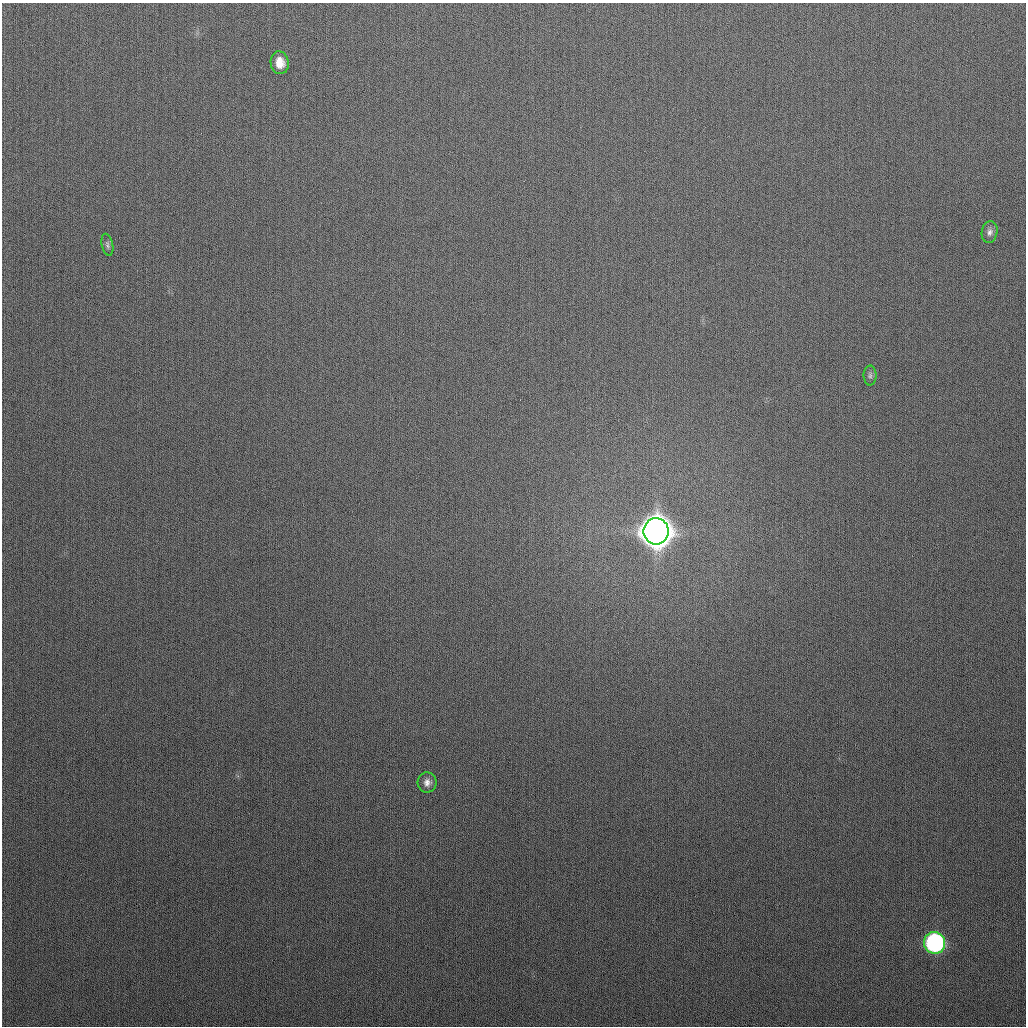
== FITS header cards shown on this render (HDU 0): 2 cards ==
NAXIS1  =                 1024
NAXIS2  =                 1024

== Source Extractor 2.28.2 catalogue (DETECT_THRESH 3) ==
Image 1024 x 1024 px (HDU 0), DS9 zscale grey, 1 PNG px = 1 image px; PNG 1028 x 1028 px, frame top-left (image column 1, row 1024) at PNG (2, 3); each listed source drawn as its Kron ellipse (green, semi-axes under 4 px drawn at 4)
Background 281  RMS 11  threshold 33.7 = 3 sigma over >= 5 px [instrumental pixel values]
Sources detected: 7; all 7 listed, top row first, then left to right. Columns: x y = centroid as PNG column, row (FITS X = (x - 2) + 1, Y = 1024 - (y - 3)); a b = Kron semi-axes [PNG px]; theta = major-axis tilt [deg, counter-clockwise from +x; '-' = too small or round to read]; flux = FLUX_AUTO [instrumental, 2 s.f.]
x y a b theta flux
280 63 11 9 -82 9.5e+03
990 232 11 8 79 3.6e+03
107 245 11 5 -78 2.2e+03
870 375 10 6 90 2.3e+03
656 531 13 12 - 2.4e+06
427 782 10 9 - 4.5e+03
935 943 11 10 - 1.7e+05